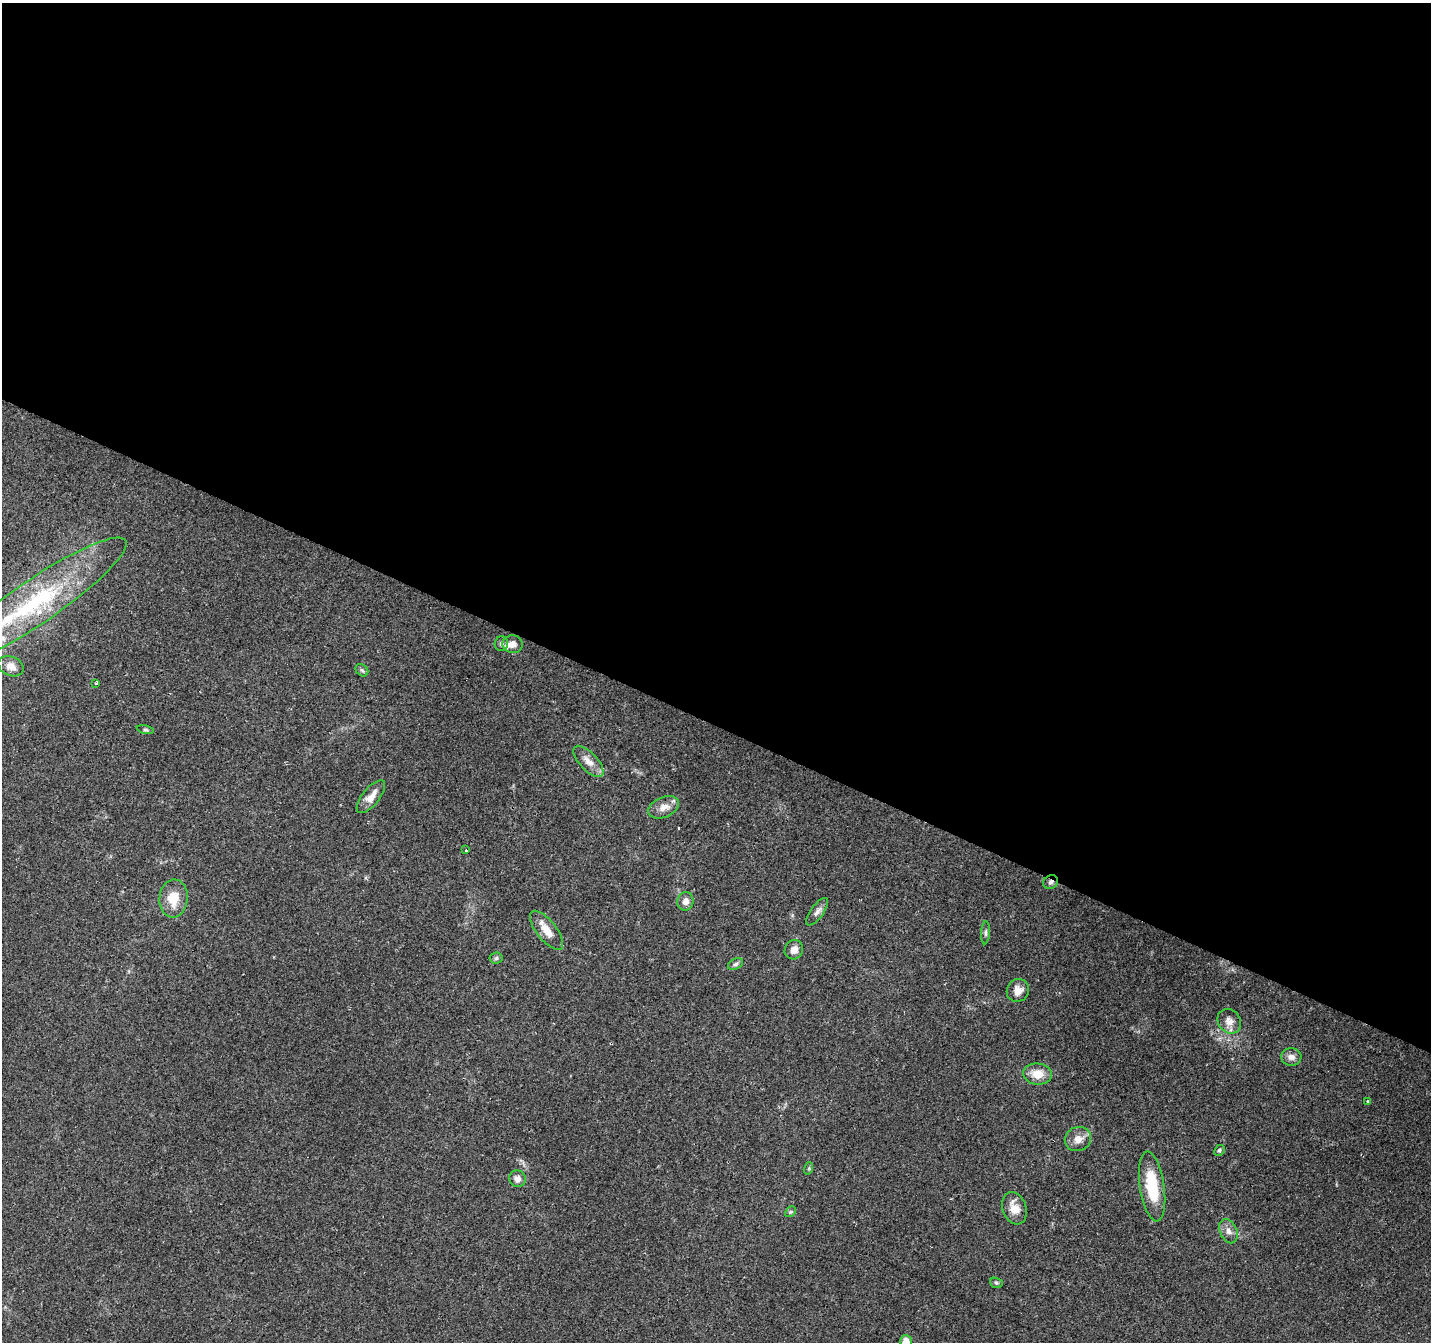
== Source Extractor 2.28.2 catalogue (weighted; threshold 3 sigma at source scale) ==
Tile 3 of 4 x 4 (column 3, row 1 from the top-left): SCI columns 2859-4287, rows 4221-5560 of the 5721 x 5825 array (HDU 1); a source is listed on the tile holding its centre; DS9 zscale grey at full resolution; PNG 1433 x 1344 px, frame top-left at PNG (2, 3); each listed source drawn as its Kron ellipse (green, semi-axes under 4 px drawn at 4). Shown black and unused: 54% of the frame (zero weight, under 2 of 3 exposures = <1% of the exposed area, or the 3 px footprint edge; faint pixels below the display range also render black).
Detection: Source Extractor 2.28.2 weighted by HDU 2 'WHT'; one run over the whole footprint, this tile lists its part. Background 0.132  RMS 0.008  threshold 0.0361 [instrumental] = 3 sigma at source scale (4.5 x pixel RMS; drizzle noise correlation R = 1.50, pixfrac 1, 0.0396/0.0396 arcsec/px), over >= 5 px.
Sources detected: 40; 2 cosmic-ray / hot-pixel residue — neither listed nor drawn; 3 inside a brighter listed object's ellipse — not listed separately; the other 35 listed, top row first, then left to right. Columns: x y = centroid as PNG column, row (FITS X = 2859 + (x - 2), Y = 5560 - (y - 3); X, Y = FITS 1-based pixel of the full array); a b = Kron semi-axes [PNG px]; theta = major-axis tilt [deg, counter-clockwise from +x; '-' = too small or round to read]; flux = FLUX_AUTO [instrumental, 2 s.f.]
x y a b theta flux
35 602 110 22 34 110
501 644 7 6 - 1.8
513 644 10 9 - 4.6
11 666 13 9 -23 6.5
362 670 7 5 -43 1.5
96 683 3 3 - 4.7
145 730 8 3 -13 1.2
588 761 20 9 -47 7.6
371 797 20 8 51 8.4
664 807 16 10 23 7.1
466 850 3 3 - 2.2
1051 882 8 6 29 2.5
173 898 19 14 85 16
685 901 9 8 - 4.5
817 912 16 6 54 3.8
547 930 24 9 -52 10
986 933 11 4 87 1.6
794 950 10 9 - 5.4
496 958 6 5 - 1.6
735 964 8 5 27 1.9
1018 990 12 11 - 6.4
1229 1021 13 11 -51 6
1291 1057 10 8 -4 4.5
1037 1074 14 10 -7 11
1368 1101 3 3 - 3.6
1078 1139 13 12 - 6.8
1219 1150 6 4 45 1.3
809 1168 6 4 72 0.92
517 1179 8 8 - 4.3
1152 1186 35 12 -81 33
1014 1208 16 12 -70 9.6
790 1212 6 4 44 1.1
1228 1231 13 8 -66 4.7
996 1283 6 5 - 1.2
906 1341 6 6 - 6.6
Overlapping masked pixels (flux is a lower limit): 1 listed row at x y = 1051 882
Isophote crosses this tile's border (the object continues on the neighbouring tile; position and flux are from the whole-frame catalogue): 2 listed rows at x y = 35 602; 906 1341